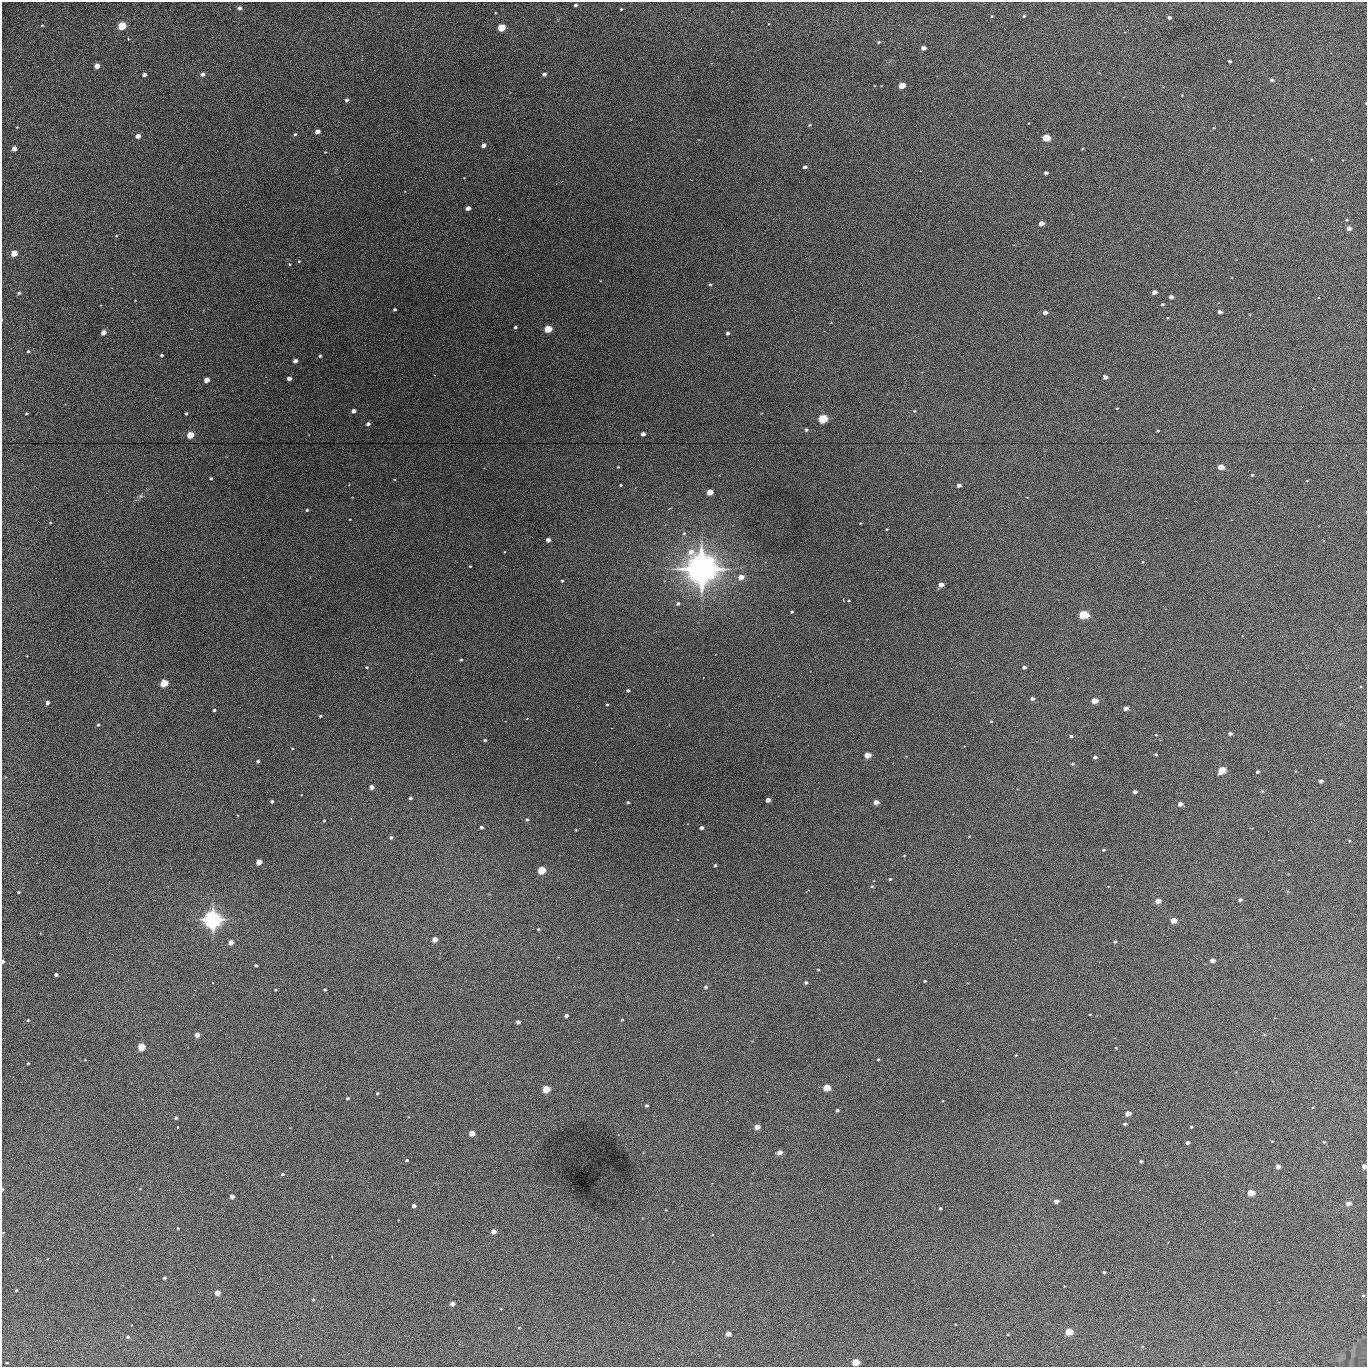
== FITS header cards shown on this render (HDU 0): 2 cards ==
NAXIS1  =                 1365 /fastest changing axis
NAXIS2  =                 1365 /next to fastest changing axis

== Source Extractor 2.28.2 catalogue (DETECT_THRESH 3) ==
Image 1365 x 1365 px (HDU 0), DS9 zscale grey, 1 PNG px = 1 image px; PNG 1369 x 1369 px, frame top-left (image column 1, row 1365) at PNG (2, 2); no overlay
Background 437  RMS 72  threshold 215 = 3 sigma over >= 5 px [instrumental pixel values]
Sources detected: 224; all 224 listed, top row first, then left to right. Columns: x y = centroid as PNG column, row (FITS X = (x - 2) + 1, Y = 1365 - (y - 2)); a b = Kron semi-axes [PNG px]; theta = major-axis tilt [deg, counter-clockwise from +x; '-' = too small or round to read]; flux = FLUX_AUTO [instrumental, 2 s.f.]
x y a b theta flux
576 5 4 3 - 1.1e+04
239 8 4 4 - 1.8e+04
621 9 3 3 - 4.3e+03
495 13 3 2 - 3.1e+03
992 16 4 3 - 4.4e+03
1024 16 4 4 - 6.4e+03
1169 17 4 3 - 1.4e+04
42 25 3 3 - 4.2e+03
122 26 5 4 - 3.2e+05
501 28 5 4 - 2.2e+05
879 42 5 4 - 6.1e+03
923 48 4 4 - 3.0e+04
1230 61 3 3 - 1.1e+04
97 66 4 4 - 5.0e+04
203 74 4 4 - 2.1e+04
544 74 4 4 - 1.5e+04
144 75 4 3 - 2.3e+04
1272 80 5 4 - 1.1e+04
902 86 4 4 - 1.4e+05
1182 95 3 3 - 3.1e+03
347 100 4 3 - 1.3e+04
1366 103 3 2 - 3.5e+03
810 125 4 3 - 5.2e+03
17 127 2 2 - 3.1e+03
1214 128 4 3 - 4.1e+03
317 132 4 4 - 3.8e+04
295 134 4 3 - 7.2e+03
138 136 4 4 - 3.8e+04
1046 138 5 4 - 2.2e+05
483 145 4 4 - 2.9e+04
14 148 4 4 - 4.4e+04
1082 149 3 2 - 4.2e+03
325 152 2 2 - 3.3e+03
805 167 4 3 - 1.7e+04
1046 173 4 3 - 1.5e+04
468 208 4 4 - 3.3e+04
1347 220 4 3 - 5.2e+03
1041 223 4 4 - 4.8e+04
1349 228 4 4 - 3.3e+04
14 253 4 4 - 1.2e+05
299 261 4 3 - 4.5e+03
289 264 4 4 - 4.3e+03
710 284 4 4 - 6.3e+03
1154 292 4 4 - 3.6e+04
19 293 4 4 - 7.8e+03
1171 297 4 4 - 2.3e+04
1162 304 3 3 - 8.0e+03
394 310 3 3 - 9.4e+03
1045 312 4 4 - 2.8e+04
1220 312 4 4 - 2.2e+04
515 327 3 3 - 8.6e+03
548 329 5 4 - 2.0e+05
103 332 4 4 - 5.1e+04
728 333 4 3 - 1.6e+04
28 351 4 3 - 6.7e+03
162 355 4 3 - 6.9e+03
320 356 3 3 - 7.6e+03
295 361 4 4 - 2.4e+04
1105 377 4 4 - 2.0e+04
289 378 4 4 - 3.2e+04
206 380 4 4 - 5.4e+04
1117 408 3 2 - 3.2e+03
354 411 4 4 - 3.2e+04
914 411 4 3 - 5.3e+03
26 413 3 3 - 4.6e+03
186 413 3 3 - 7.1e+03
823 419 5 4 - 4.6e+05
368 424 4 4 - 1.6e+04
806 430 4 4 - 9.6e+03
1158 431 3 2 - 4.8e+03
643 434 4 4 - 2.8e+04
190 435 4 4 - 1.8e+05
618 467 3 2 - 3.6e+03
1221 467 4 4 - 9.1e+04
1252 475 4 3 - 6.0e+03
211 478 3 3 - 7.1e+03
620 485 3 2 - 4.4e+03
959 485 4 3 - 2.4e+04
710 492 4 4 - 1.0e+05
141 496 6 6 - 9.1e+03
307 510 3 3 - 6.4e+03
350 519 3 2 - 3.0e+03
50 522 4 2 - 3.7e+03
887 529 3 2 - 3.6e+03
684 533 5 4 - 7.4e+03
548 540 4 4 - 2.8e+04
470 566 3 2 - 3.5e+03
702 569 15 15 - 4.6e+06
741 577 5 4 - 5.5e+04
562 581 3 3 - 6.2e+03
941 585 4 4 - 4.7e+04
678 603 5 5 - 1.1e+04
792 612 4 3 - 6.2e+03
1083 615 5 4 - 4.2e+05
461 660 3 3 - 6.7e+03
367 667 4 3 - 4.8e+03
1024 667 4 3 - 1.6e+04
164 683 4 4 - 2.9e+05
628 690 4 3 - 9.2e+03
1032 698 4 3 - 1.5e+04
1094 700 5 4 - 7.8e+04
47 702 4 4 - 3.0e+04
607 704 4 3 - 5.6e+03
1126 708 4 3 - 3.4e+04
214 710 3 3 - 8.5e+03
320 716 4 3 - 6.6e+03
527 718 4 2 - 3.3e+03
991 721 3 3 - 4.1e+03
98 725 4 4 - 9.5e+03
1230 734 4 3 - 1.5e+04
1156 735 4 3 - 4.4e+03
1071 736 4 3 - 7.6e+03
485 740 3 3 - 8.0e+03
292 749 4 3 - 3.8e+03
1156 754 3 3 - 5.8e+03
867 755 5 4 - 9.6e+04
1095 757 4 3 - 1.4e+04
258 761 3 3 - 1.0e+04
1072 764 4 3 - 6.5e+03
1221 770 5 4 - 1.9e+05
1257 772 3 3 - 1.5e+04
1321 781 4 4 - 2.1e+04
372 787 4 4 - 2.9e+04
1262 791 5 4 - 5.0e+03
1135 792 4 3 - 2.2e+04
410 798 3 3 - 1.0e+04
768 800 4 4 - 3.8e+04
272 801 4 4 - 8.6e+03
628 802 3 3 - 7.2e+03
876 802 4 4 - 4.6e+04
1180 804 4 4 - 3.1e+04
527 819 4 4 - 8.9e+03
324 821 3 2 - 5.1e+03
481 827 3 3 - 1.3e+04
702 828 4 3 - 1.9e+04
1252 828 3 3 - 3.6e+03
576 830 2 2 - 3.9e+03
391 837 4 4 - 9.6e+03
1349 841 4 3 - 4.7e+03
1103 850 3 3 - 7.4e+03
904 856 4 3 - 3.2e+03
259 862 4 4 - 6.5e+04
715 865 3 3 - 7.3e+03
541 870 5 4 - 2.4e+05
890 879 4 3 - 5.9e+03
872 886 5 4 - 5.3e+03
18 892 3 3 - 5.9e+03
1240 900 4 4 - 1.4e+04
1158 901 4 4 - 6.1e+04
213 920 8 8 - 2.0e+06
1173 920 4 4 - 7.7e+04
538 929 3 2 - 4.5e+03
435 939 4 4 - 5.9e+04
231 942 4 4 - 4.1e+04
1115 942 4 3 - 6.7e+03
1212 960 4 4 - 3.7e+04
3 962 4 3 - 1.1e+04
256 965 3 3 - 7.1e+03
818 969 3 2 - 4.3e+03
56 975 4 3 - 1.7e+04
925 981 3 3 - 6.2e+03
806 982 4 4 - 9.8e+03
213 983 2 2 - 3.1e+03
705 987 4 4 - 9.5e+03
275 990 3 2 - 4.7e+03
325 990 3 3 - 7.1e+03
1090 1014 3 2 - 2.9e+03
566 1016 4 3 - 1.6e+04
28 1020 3 3 - 5.1e+03
622 1020 3 3 - 5.6e+03
518 1022 4 4 - 1.9e+04
197 1035 4 4 - 4.5e+04
142 1047 4 4 - 2.5e+05
1116 1048 3 2 - 4.4e+03
1016 1055 3 3 - 3.7e+03
878 1059 3 3 - 5.1e+03
28 1063 3 3 - 5.5e+03
827 1087 4 4 - 1.8e+05
546 1089 5 4 - 1.7e+05
377 1093 3 3 - 7.1e+03
347 1098 3 3 - 9.0e+03
647 1106 3 3 - 1.1e+04
837 1110 4 3 - 8.5e+03
1128 1113 4 4 - 5.8e+04
176 1118 4 3 - 1.2e+04
1125 1124 4 3 - 1.4e+04
177 1127 3 2 - 3.0e+03
757 1127 4 4 - 5.6e+04
1191 1127 3 3 - 5.9e+03
472 1133 4 4 - 7.6e+04
1272 1141 3 2 - 3.1e+03
1324 1142 3 3 - 4.4e+03
1187 1143 4 3 - 2.2e+04
779 1152 4 4 - 3.9e+04
407 1160 4 3 - 6.0e+03
1141 1161 3 3 - 1.4e+04
1278 1166 4 4 - 3.3e+04
1364 1166 4 4 - 4.5e+04
282 1174 5 4 - 8.4e+03
2 1189 3 2 - 1.1e+04
1251 1193 4 4 - 1.7e+05
232 1196 4 4 - 2.7e+04
1056 1201 4 4 - 2.7e+04
1348 1203 4 4 - 4.0e+04
414 1206 4 3 - 1.8e+04
940 1208 3 3 - 7.1e+03
178 1228 3 2 - 4.8e+03
493 1231 4 4 - 3.6e+04
3 1233 3 2 - 2.7e+03
1104 1272 3 3 - 7.2e+03
164 1278 3 3 - 9.0e+03
16 1290 3 3 - 6.7e+03
217 1293 4 4 - 6.1e+04
1363 1296 3 3 - 5.6e+03
313 1299 4 3 - 6.5e+03
452 1303 4 4 - 3.6e+04
519 1328 3 2 - 3.2e+03
1069 1331 5 4 - 2.1e+05
728 1334 4 4 - 4.3e+04
1008 1334 4 2 - 3.3e+03
128 1337 4 4 - 8.6e+03
1142 1346 4 3 - 3.3e+03
855 1362 5 4 - 1.6e+05
7 1363 3 2 - 2.8e+03
At the frame edge (FLAGS 8, measured only in part): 5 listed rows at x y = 1366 103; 3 962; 1364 1166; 2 1189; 3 1233

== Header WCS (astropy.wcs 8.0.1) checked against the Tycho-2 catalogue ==
Header WCS as astropy/WCSLIB reads it (applying the file's SIP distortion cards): RA---TAN-SIP/DEC--TAN-SIP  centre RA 02:17:04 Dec +13:18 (34.27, +13.31 deg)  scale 1.91 arcsec/px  FOV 43.5' x 43.5'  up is -180 deg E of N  parity flipped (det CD > 0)
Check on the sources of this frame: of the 60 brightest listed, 15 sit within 2.9 arcsec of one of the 19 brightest Tycho-2 stars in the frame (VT <= 12.67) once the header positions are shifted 0.58 arcsec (0.15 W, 0.56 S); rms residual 1.00 arcsec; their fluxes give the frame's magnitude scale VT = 25.19 - 2.5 log10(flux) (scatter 0.15 mag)
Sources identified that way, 15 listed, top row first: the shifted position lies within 2.9 arcsec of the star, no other Tycho-2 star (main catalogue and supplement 1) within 5.8 arcsec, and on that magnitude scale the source's flux lands within +1.5 / -3 mag of the star's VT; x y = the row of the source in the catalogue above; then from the Tycho-2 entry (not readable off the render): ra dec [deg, ICRS J2000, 3 dp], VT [Tycho-2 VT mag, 2 dp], TYC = Tycho-2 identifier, HIP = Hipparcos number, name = IAU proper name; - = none
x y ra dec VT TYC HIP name
122 26 34.572 +12.955 11.42 637-1207-1 - -
501 28 34.365 +12.956 12.09 637-873-1 - -
1046 138 34.068 +13.016 12.11 637-923-1 - -
548 329 34.341 +13.116 11.78 637-767-1 - -
823 419 34.191 +13.165 10.78 637-980-1 - -
190 435 34.536 +13.172 12.67 637-944-1 - -
1083 615 34.049 +13.269 11.22 637-820-1 - -
164 683 34.551 +13.304 11.62 637-695-1 - -
1221 770 33.973 +13.352 11.91 637-1253-1 - -
541 870 34.345 +13.404 11.61 637-1245-1 - -
213 920 34.525 +13.430 7.86 637-948-1 10730 -
546 1089 34.343 +13.520 12.11 637-855-1 - -
1251 1193 33.958 +13.576 11.96 637-1126-1 - -
1069 1331 34.057 +13.650 11.94 637-667-1 - -
855 1362 34.174 +13.666 12.36 637-601-1 - -